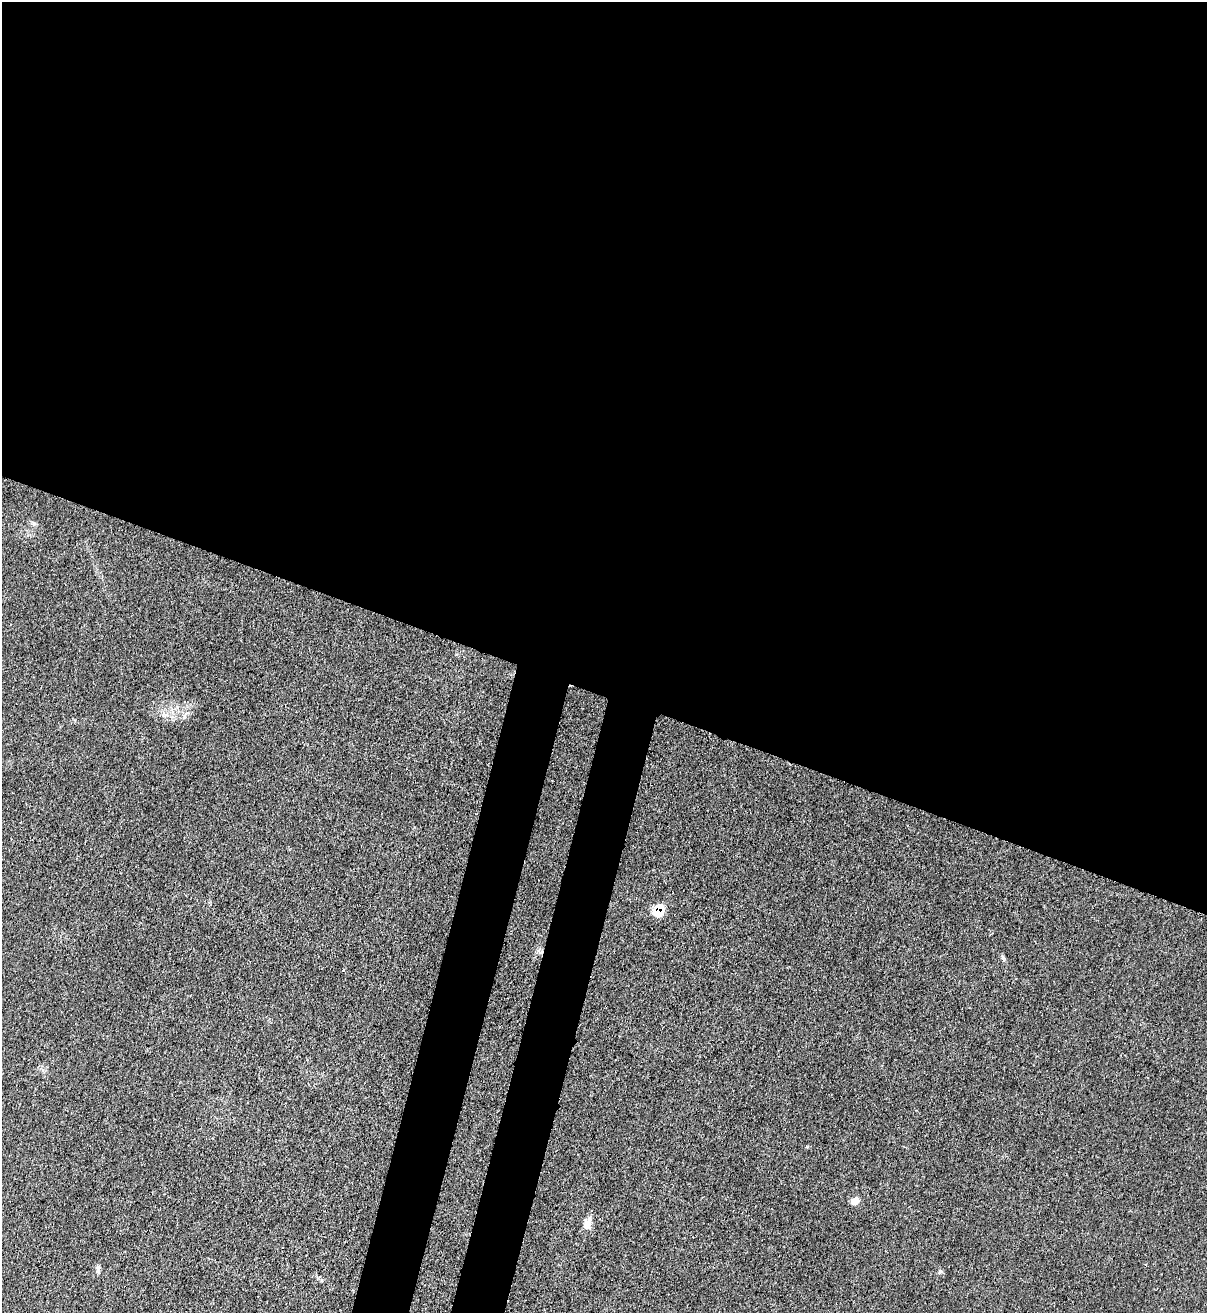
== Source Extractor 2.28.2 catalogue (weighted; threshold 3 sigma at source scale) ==
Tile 3 of 4 x 4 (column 3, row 1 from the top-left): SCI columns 2628-3832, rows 3965-5275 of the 5383 x 5306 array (HDU 1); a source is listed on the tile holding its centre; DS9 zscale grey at full resolution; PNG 1209 x 1315 px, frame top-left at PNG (2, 2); no overlay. Shown black and unused: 57% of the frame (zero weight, under 3 of 4 exposures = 7% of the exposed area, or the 3 px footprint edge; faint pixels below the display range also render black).
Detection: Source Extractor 2.28.2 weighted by HDU 2 'WHT'; one run over the whole footprint, this tile lists its part. Background 0.0271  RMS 0.0029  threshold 0.0132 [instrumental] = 3 sigma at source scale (4.5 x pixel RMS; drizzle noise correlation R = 1.50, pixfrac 1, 0.05/0.05 arcsec/px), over >= 5 px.
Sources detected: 5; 1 cosmic-ray / hot-pixel residue — not listed; the other 4 listed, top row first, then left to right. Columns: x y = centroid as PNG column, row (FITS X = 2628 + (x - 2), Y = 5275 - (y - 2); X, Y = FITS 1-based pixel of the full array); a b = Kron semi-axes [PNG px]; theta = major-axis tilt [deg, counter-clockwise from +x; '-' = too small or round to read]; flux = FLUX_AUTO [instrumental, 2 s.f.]
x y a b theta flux
658 911 12 9 59 5.4
855 1201 9 8 - 2
588 1223 16 8 70 2.4
940 1272 6 4 29 0.45
Overlapping masked pixels (flux is a lower limit): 1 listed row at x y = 658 911